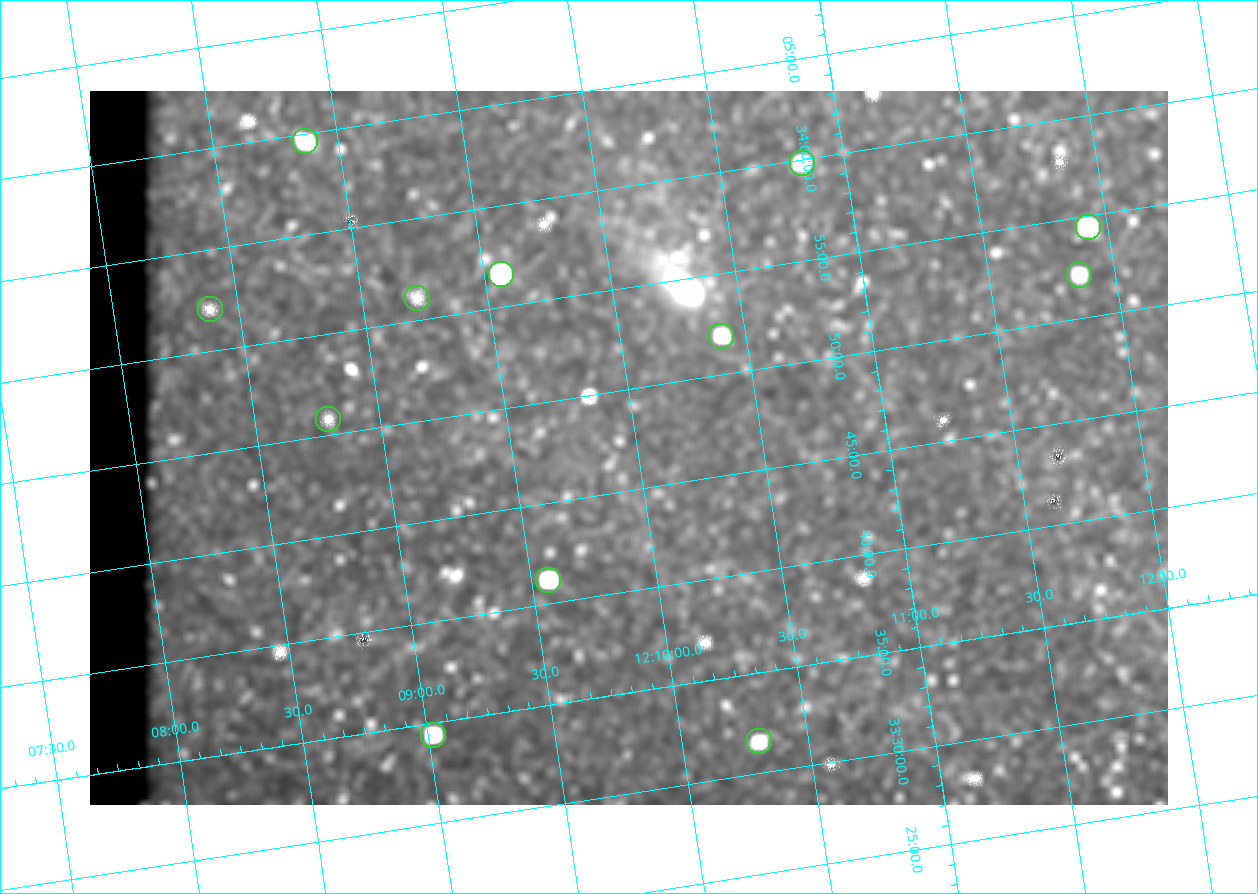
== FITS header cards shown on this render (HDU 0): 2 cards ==
NAXIS1  =                 1078
NAXIS2  =                  714

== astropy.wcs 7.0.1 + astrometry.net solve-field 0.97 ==
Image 1078 x 714 px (HDU 0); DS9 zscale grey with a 90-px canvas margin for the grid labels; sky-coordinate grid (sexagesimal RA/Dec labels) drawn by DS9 from the SOLVED WCS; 12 Tycho-2 reference stars matched to detected sources circled (green)
Header WCS: none
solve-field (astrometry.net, Tycho-2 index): SOLVED blind (the file carries no WCS)
Solved WCS: RA---TAN-SIP/DEC--TAN-SIP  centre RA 12:09:58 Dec +33:47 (182.49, +33.79 deg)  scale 3 arcsec/px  FOV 53.9' x 35.7'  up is +9 deg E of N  parity flipped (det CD > 0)
(file carries no celestial WCS; the grid is the blind solution)
Tycho-2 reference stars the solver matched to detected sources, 12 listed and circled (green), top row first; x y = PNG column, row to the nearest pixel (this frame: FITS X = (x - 90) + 1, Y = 714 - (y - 91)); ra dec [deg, ICRS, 3 dp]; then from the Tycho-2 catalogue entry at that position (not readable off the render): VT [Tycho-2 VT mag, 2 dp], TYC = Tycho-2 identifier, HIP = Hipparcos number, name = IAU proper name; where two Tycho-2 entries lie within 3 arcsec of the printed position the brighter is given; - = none
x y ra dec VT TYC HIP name
305 141 182.217 +34.078 10.97 2529-1713-1 - -
802 163 182.707 +33.997 11.63 2529-1841-1 - -
1088 227 182.981 +33.908 10.81 2529-1789-1 - -
501 274 182.392 +33.944 9.84 2529-1255-1 59276 -
1079 275 182.965 +33.869 12.02 2529-805-1 - -
417 298 182.305 +33.934 12.65 2529-1793-1 - -
210 309 182.097 +33.951 11.96 2529-1435-1 - -
721 336 182.601 +33.865 11.69 2529-1735-1 - -
328 419 182.198 +33.846 12.76 2529-1573-1 - -
548 580 182.392 +33.687 10.79 2527-1378-1 - -
433 735 182.255 +33.573 10.77 2527-1252-1 - -
759 741 182.576 +33.526 12.18 2527-1353-1 - -